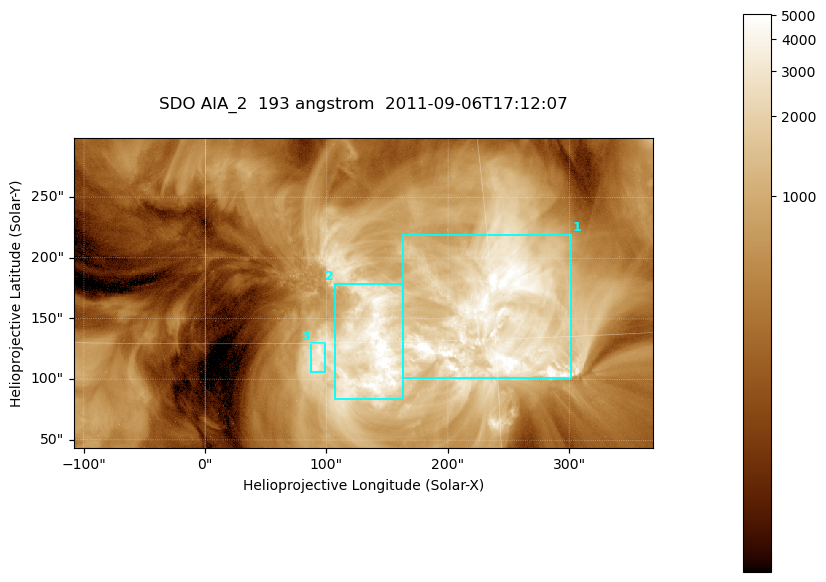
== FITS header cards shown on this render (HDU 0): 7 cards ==
TELESCOP= 'SDO     '           /
INSTRUME= 'AIA_2   '           /
WAVELNTH=                  193 /
WAVEUNIT= 'angstrom'           /
DATE-OBS= '2011-09-06T17:12:07.84' /
CTYPE1  = 'HPLN-TAN'           /
CTYPE2  = 'HPLT-TAN'           /

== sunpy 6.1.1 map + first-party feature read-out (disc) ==
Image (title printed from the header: SDO AIA_2  193 angstrom  2011-09-06T17:12:07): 794 x 424 px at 0.601 arcsec/px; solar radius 952 arcsec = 1585 px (partial field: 4.3% of the solar disc is inside the frame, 100% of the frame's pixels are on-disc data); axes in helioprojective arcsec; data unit not stated in the header (colour bar unlabelled)
Pointing: header CRPIX1/2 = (2043.76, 2047.55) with CRVAL1/2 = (0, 0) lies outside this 794 x 424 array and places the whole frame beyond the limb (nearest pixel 1.29 R_sun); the SolarSoft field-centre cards XCEN/YCEN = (130.1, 171.2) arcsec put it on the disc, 1695 arcsec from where CRPIX/CRVAL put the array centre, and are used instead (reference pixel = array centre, CRVAL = XCEN/YCEN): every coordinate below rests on XCEN/YCEN
Orientation: roll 0.0564 deg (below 1 deg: not rotated)
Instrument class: DISC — disc imager (sunpy class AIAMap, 193 A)
Bright regions (active regions / flare kernels): reference = the on-disc median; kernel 7 px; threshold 5 sigma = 2309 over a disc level ~557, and >= 1.15x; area >= 336 px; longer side >= 5 px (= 3 arcsec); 3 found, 3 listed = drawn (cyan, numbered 1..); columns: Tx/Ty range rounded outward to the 2 arcsec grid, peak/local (2 s.f.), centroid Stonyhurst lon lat
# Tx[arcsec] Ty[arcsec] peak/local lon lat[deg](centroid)
1 162..302 100..220 10 +15 +16
2 106..164 82..180 12 +9 +15
3 86..100 104..130 6.9 +6 +14